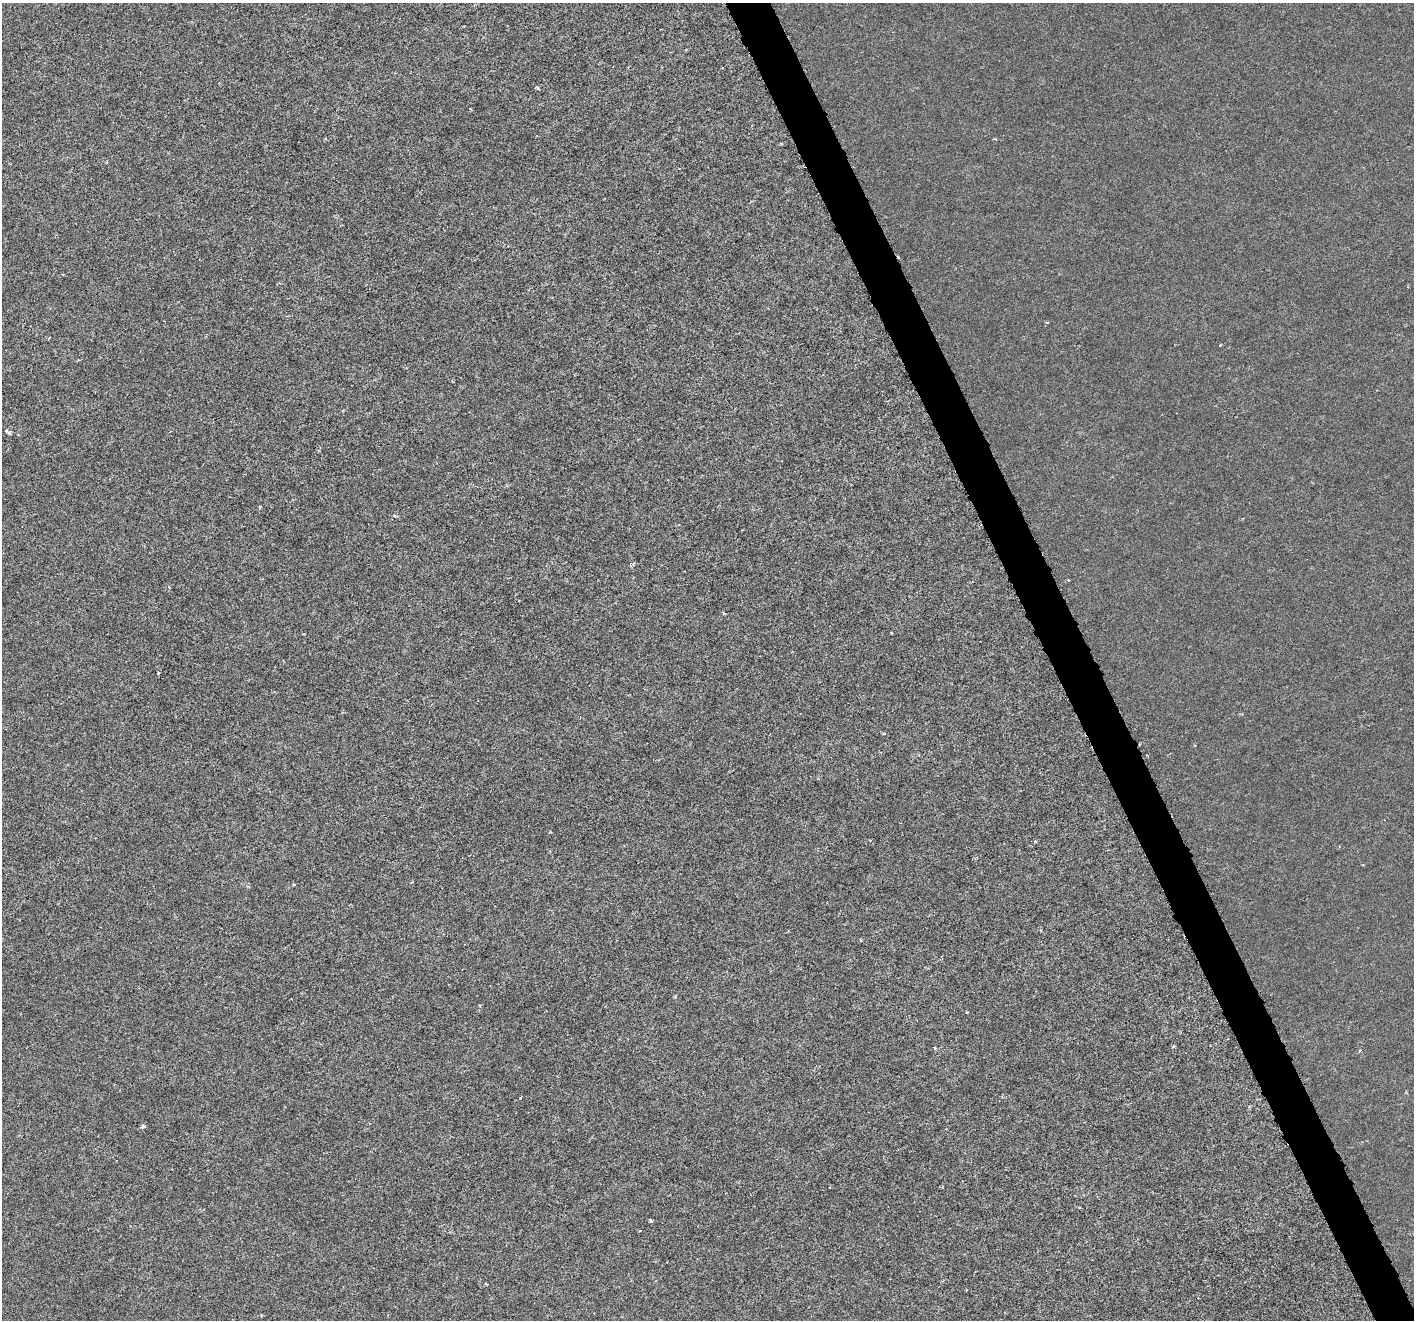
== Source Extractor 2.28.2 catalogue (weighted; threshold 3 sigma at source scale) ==
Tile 6 of 4 x 4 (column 2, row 2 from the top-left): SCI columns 1419-2830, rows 2786-4103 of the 5655 x 5515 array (HDU 1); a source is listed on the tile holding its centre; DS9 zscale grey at full resolution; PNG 1416 x 1322 px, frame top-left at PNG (2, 3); no overlay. Shown black and unused: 3% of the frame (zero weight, under 3 of 6 exposures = <1% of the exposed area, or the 3 px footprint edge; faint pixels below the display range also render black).
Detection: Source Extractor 2.28.2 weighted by HDU 2 'WHT'; one run over the whole footprint, this tile lists its part. Background -2.01e-04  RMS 9.2e-04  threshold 0.00376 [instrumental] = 3 sigma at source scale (4.09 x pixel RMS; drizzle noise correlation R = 1.36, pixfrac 0.8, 0.0396/0.0396 arcsec/px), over >= 5 px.
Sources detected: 11; all 11 listed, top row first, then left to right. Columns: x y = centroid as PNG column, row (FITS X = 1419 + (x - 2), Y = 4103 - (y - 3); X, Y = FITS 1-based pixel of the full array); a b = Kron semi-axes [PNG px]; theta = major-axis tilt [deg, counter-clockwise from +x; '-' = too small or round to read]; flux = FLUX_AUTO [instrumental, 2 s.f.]
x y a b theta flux
537 88 5 3 - 0.14
8 431 7 4 -39 0.25
394 515 4 4 - 0.12
158 673 3 3 - 0.15
884 733 4 3 - 0.081
967 1012 3 3 - 0.081
935 1048 5 3 - 0.087
1360 1051 5 3 - 0.092
143 1127 4 4 - 0.38
650 1220 4 3 - 0.19
486 1284 3 3 - 0.071
Unlisted compact peaks at least as high as the median listed source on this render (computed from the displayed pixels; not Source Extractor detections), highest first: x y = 520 1098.